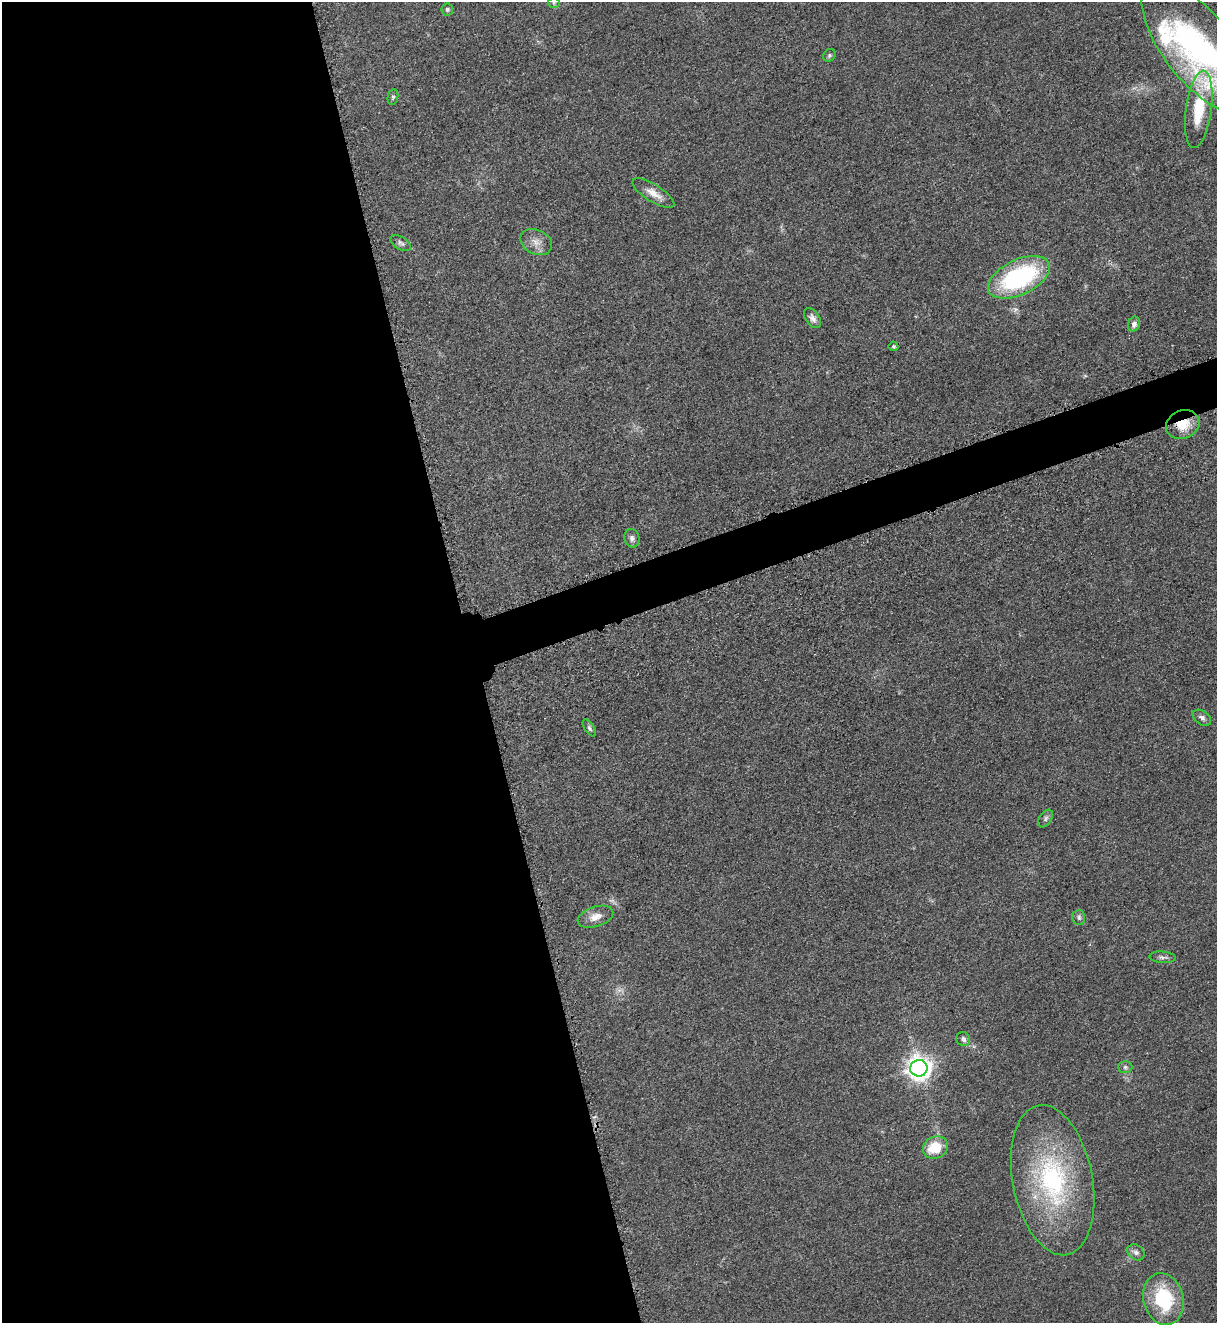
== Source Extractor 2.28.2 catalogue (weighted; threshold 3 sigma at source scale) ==
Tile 9 of 4 x 4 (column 1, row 3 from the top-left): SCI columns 282-1496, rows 1386-2706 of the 5317 x 5365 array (HDU 1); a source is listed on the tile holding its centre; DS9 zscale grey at full resolution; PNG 1219 x 1325 px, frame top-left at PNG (2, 2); each listed source drawn as its Kron ellipse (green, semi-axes under 4 px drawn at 4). Shown black and unused: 41% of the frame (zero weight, under 3 of 5 exposures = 4% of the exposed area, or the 3 px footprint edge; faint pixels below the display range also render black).
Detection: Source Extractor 2.28.2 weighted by HDU 2 'WHT'; one run over the whole footprint, this tile lists its part. Background 0.051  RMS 0.0059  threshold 0.0267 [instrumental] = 3 sigma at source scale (4.5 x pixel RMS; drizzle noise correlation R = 1.50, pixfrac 1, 0.05/0.05 arcsec/px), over >= 5 px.
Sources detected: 29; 1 inside a brighter listed object's ellipse — not listed separately; the other 28 listed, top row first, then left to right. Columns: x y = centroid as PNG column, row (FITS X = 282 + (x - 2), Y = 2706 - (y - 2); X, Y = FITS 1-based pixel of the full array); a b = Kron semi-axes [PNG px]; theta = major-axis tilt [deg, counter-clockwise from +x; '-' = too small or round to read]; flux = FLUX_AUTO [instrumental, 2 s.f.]
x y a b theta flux
554 3 6 5 - 0.99
447 9 6 6 - 1.2
1197 47 79 34 -52 160
829 55 7 5 48 1.1
393 97 8 5 79 1.1
1199 109 39 13 82 26
653 193 24 8 -32 6.6
536 242 16 12 -26 5.9
401 243 11 6 -31 1.9
1019 277 33 17 26 80
813 318 11 7 -56 2.8
1134 324 7 6 - 2.4
893 346 5 5 - 0.87
1183 424 17 14 23 13
632 538 9 7 -78 2.3
1202 718 10 6 -36 2.2
589 728 9 4 -55 1.5
1046 819 10 6 56 1.7
596 917 18 10 18 5.9
1079 917 8 6 88 1.5
1162 957 13 5 -5 2
963 1039 7 6 - 2.3
1125 1067 7 6 - 1.4
919 1068 8 8 - 510
935 1148 13 10 23 16
1053 1180 76 40 -79 97
1136 1252 9 7 -37 2.5
1163 1299 26 20 -76 38
Overlapping masked pixels (flux is a lower limit): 1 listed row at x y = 1183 424
Isophote crosses this tile's border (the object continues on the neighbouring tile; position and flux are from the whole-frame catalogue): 1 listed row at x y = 1197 47